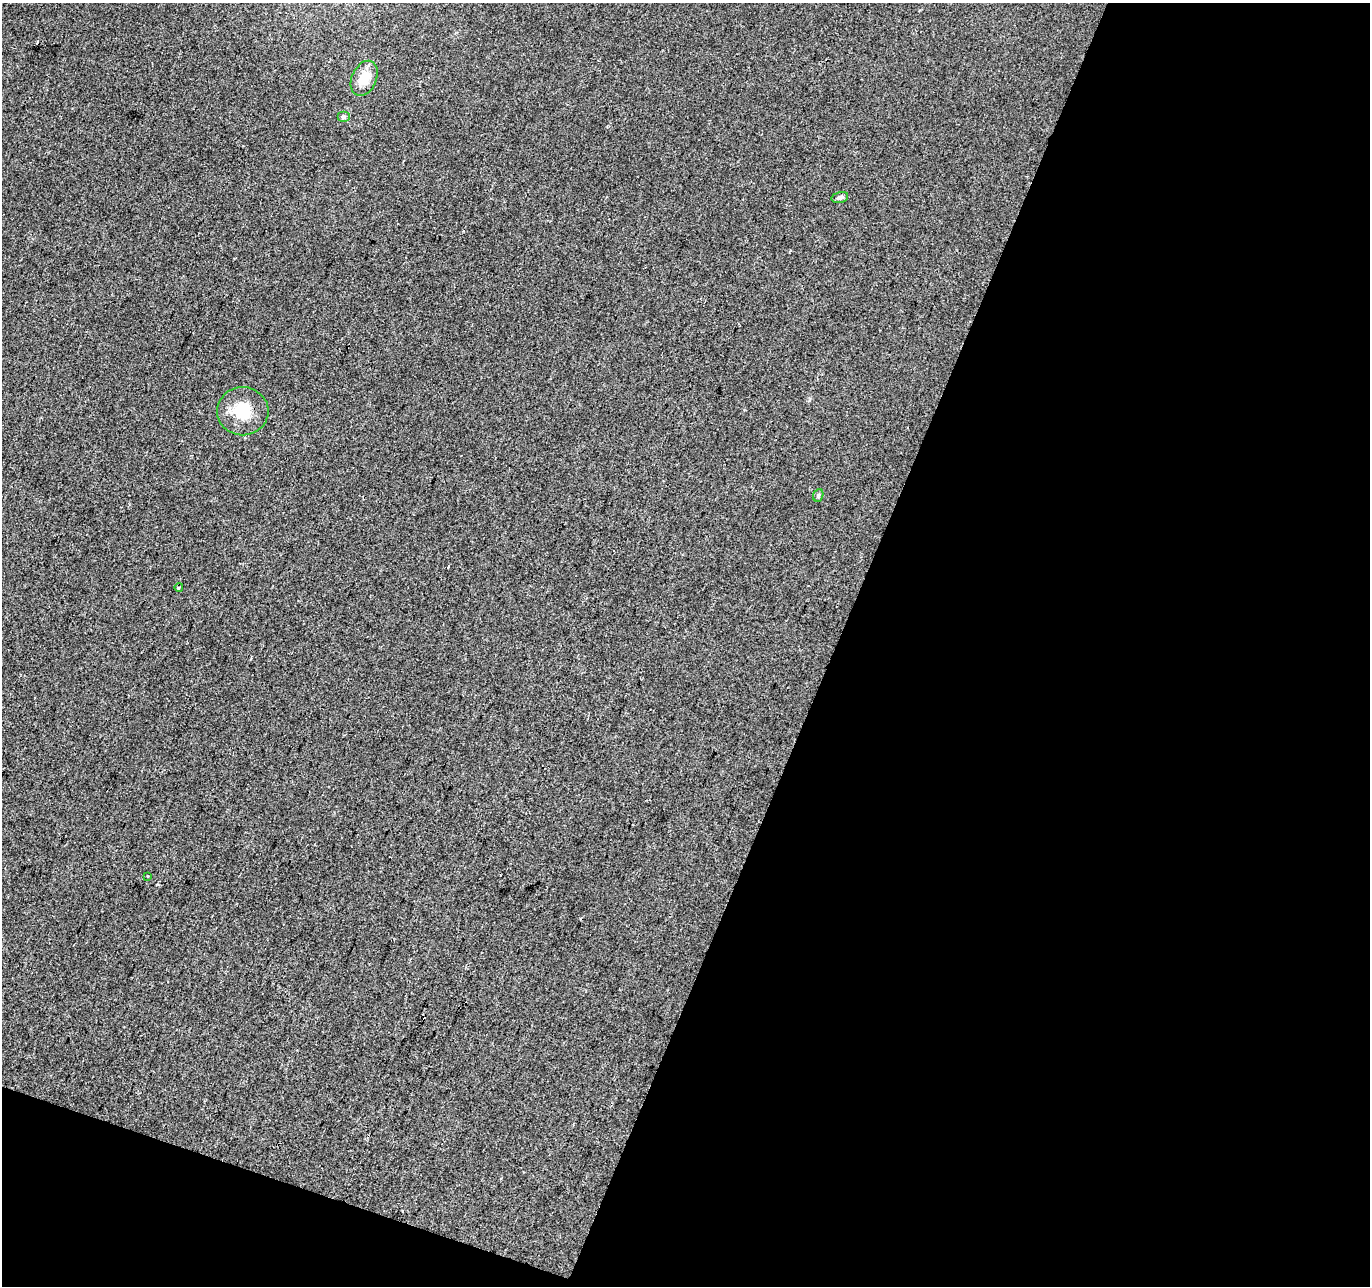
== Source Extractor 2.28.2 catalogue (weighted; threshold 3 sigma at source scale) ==
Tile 4 of 2 x 2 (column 2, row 2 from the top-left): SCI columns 1369-2736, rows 126-1409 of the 2736 x 2801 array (HDU 1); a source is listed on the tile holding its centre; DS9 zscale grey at full resolution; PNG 1372 x 1288 px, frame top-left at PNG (2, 3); each listed source drawn as its Kron ellipse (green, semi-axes under 4 px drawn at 4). Shown black and unused: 42% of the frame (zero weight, under 2 of 3 exposures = <1% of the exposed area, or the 3 px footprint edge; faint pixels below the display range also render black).
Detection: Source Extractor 2.28.2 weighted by HDU 2 'WHT'; one run over the whole footprint, this tile lists its part. Background 0.0135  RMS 0.0088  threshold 0.0394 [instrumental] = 3 sigma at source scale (4.5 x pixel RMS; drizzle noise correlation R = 1.50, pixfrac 1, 0.0396/0.0396 arcsec/px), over >= 5 px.
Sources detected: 9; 2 cosmic-ray / hot-pixel residue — neither listed nor drawn; the other 7 listed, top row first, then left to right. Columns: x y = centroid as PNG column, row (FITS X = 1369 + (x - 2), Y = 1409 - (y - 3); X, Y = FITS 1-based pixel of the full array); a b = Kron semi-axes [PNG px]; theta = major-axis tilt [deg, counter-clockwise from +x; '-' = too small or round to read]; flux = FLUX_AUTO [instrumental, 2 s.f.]
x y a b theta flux
364 78 18 12 65 16
343 117 6 5 - 1.6
840 197 8 5 13 2.4
243 411 26 24 0 26
818 495 6 5 - 1.6
179 587 4 3 - 0.89
148 876 3 3 - 2